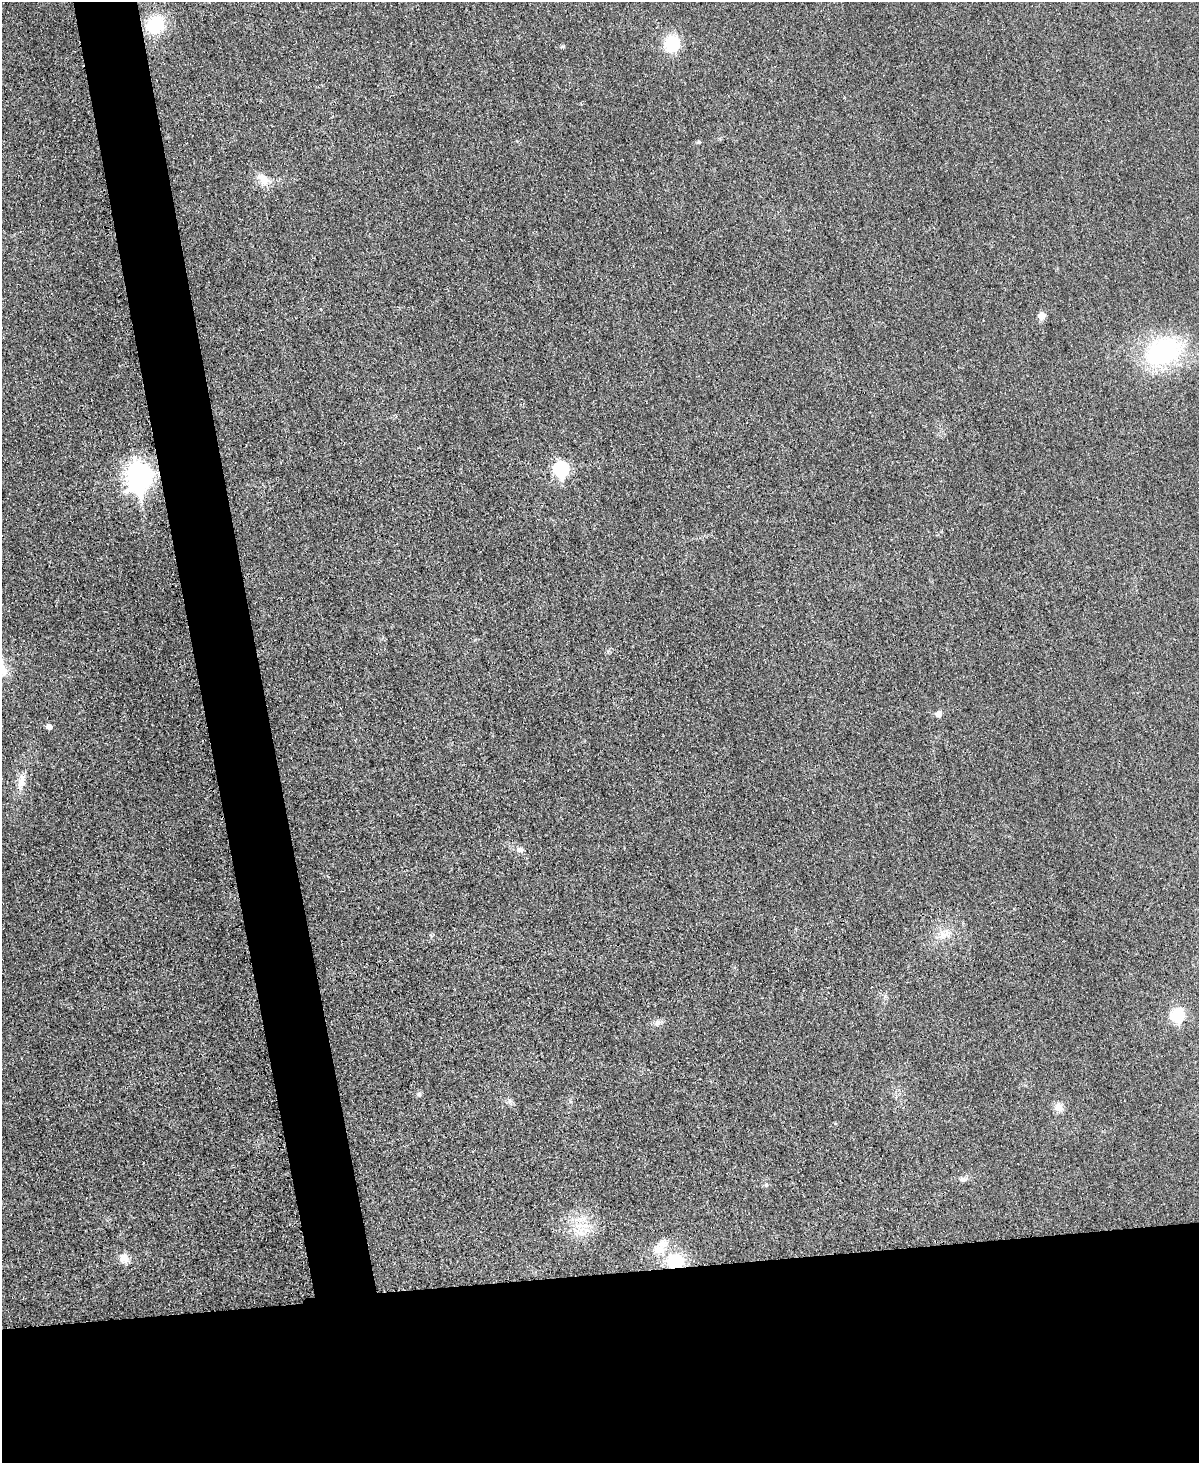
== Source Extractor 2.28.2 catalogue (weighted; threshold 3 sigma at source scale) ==
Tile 11 of 4 x 3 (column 3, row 3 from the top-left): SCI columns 2409-3605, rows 255-1715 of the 4803 x 4779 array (HDU 1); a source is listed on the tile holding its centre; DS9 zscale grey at full resolution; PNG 1201 x 1465 px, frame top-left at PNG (2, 2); no overlay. Shown black and unused: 18% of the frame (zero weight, under 3 of 4 exposures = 1% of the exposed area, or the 3 px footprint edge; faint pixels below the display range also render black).
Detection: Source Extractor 2.28.2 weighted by HDU 2 'WHT'; one run over the whole footprint, this tile lists its part. Background 0.0344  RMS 0.0066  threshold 0.0296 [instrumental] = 3 sigma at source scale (4.5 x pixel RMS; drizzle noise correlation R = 1.50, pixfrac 1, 0.05/0.05 arcsec/px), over >= 5 px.
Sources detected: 24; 1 inside a brighter listed object's ellipse — not listed separately; the other 23 listed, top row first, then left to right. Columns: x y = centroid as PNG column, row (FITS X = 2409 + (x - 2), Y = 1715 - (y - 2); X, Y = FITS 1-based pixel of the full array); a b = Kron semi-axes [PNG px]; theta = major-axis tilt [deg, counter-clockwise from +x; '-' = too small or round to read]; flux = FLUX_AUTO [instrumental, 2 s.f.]
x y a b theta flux
155 25 19 17 36 29
672 43 17 15 88 22
698 142 5 4 - 1
262 177 20 10 -27 7.4
1042 316 9 8 - 4.1
1163 351 50 34 27 71
561 469 8 7 - 97
138 477 11 9 -87 540
939 714 6 5 - 4.1
48 727 5 5 - 3.9
21 783 22 10 78 7.9
520 850 11 7 -38 2.7
943 935 13 11 6 6.7
1178 1015 7 7 - 51
658 1023 9 7 60 2.8
419 1094 6 6 - 1.3
1059 1108 12 11 - 4.5
963 1179 10 6 0 2.2
766 1185 5 5 - 1.1
583 1225 24 7 2 9.4
658 1249 20 12 28 10
124 1258 13 12 - 5.4
676 1261 17 14 3 27
Overlapping masked pixels (flux is a lower limit): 1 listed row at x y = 676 1261
Unlisted compact peaks at least as high as the median listed source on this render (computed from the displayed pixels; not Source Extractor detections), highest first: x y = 563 46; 608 651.